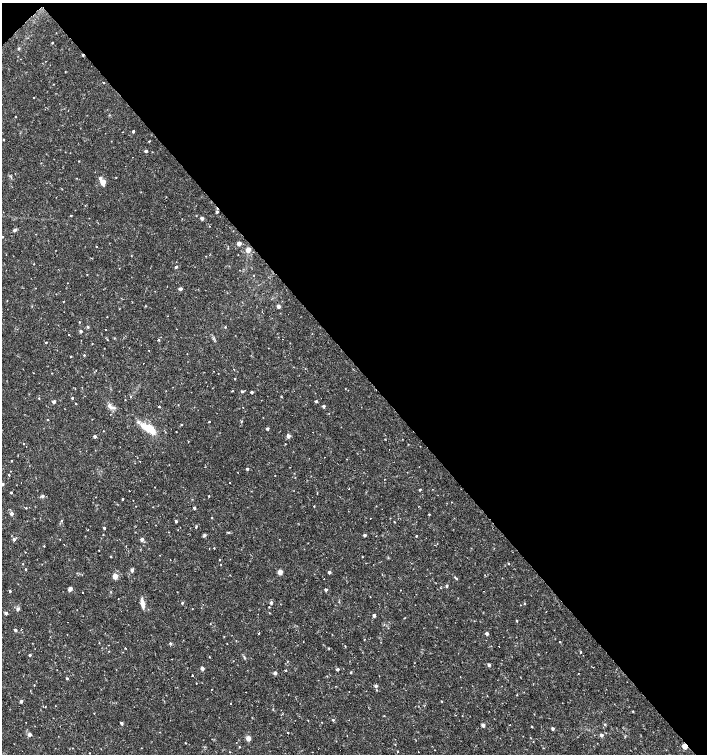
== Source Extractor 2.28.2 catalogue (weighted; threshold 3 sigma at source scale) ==
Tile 3 of 4 x 4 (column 3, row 1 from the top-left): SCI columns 3028-4436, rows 4511-6014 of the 5991 x 6017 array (HDU 1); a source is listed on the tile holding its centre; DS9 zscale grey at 2 x 2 block average (1 PNG px = mean of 2 x 2 image px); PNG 709 x 756 px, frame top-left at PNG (2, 3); no overlay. Shown black and unused: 48% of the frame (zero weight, under 2 of 3 exposures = <1% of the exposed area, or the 3 px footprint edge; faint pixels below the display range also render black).
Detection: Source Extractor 2.28.2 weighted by HDU 2 'WHT'; one run over the whole footprint, this tile lists its part. Background 0.0173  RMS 0.0019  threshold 0.00854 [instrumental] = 3 sigma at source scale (4.5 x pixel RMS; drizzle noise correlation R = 1.50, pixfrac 1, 0.0396/0.0396 arcsec/px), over >= 5 px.
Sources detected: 200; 20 cosmic-ray / hot-pixel residue — not listed; the other 180 listed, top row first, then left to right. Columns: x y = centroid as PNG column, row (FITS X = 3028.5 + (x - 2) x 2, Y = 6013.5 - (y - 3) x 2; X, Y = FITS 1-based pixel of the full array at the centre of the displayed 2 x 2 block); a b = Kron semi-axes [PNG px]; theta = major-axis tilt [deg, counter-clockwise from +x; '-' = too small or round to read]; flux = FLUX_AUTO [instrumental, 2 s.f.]
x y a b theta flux
52 43 2 2 - 0.33
19 49 3 3 - 0.47
103 83 2 2 - 0.53
133 131 2 2 - 0.86
4 139 2 2 - 0.25
149 141 2 2 - 0.48
146 151 2 2 - 1.3
79 161 2 2 - 0.23
116 177 2 2 - 0.2
77 178 2 2 - 0.16
100 178 3 3 - 1.6
103 182 3 3 - 7.8
217 212 3 2 - 0.9
71 215 2 2 - 0.32
202 218 3 2 - 1.8
14 230 4 3 - 0.93
3 237 2 2 - 0.3
239 243 3 2 - 4
96 247 2 2 - 0.44
248 250 3 3 - 6.7
34 264 2 2 - 0.21
176 267 4 2 - 0.72
119 268 2 2 - 0.14
87 274 2 2 - 0.24
254 275 2 2 - 0.18
180 289 2 2 - 2
7 300 2 2 - 0.21
63 301 2 2 - 0.26
146 306 3 2 - 0.22
278 306 3 2 - 2
107 317 2 2 - 0.17
79 322 2 2 - 0.26
88 327 3 3 - 0.72
225 327 3 2 - 0.33
106 329 2 2 - 0.46
81 331 2 2 - 1.2
69 335 2 2 - 0.9
159 340 2 2 - 1.6
46 343 2 2 - 3.7
84 355 3 3 - 0.33
71 356 2 2 - 0.34
96 370 2 2 - 0.16
218 373 2 2 - 0.16
235 378 3 2 - 0.28
345 388 2 2 - 0.16
242 391 3 3 - 0.71
252 392 2 2 - 1.3
131 396 3 2 - 0.28
281 396 2 2 - 0.25
39 398 3 2 - 0.33
72 398 2 2 - 0.59
316 401 3 2 - 0.77
53 402 2 2 - 1.8
76 404 2 2 - 0.24
159 406 2 2 - 0.63
323 406 2 2 - 1.3
112 408 11 4 -2 1.5
48 419 2 2 - 1.1
242 421 3 2 - 0.24
209 422 2 2 - 0.93
181 425 3 2 - 0.33
267 428 2 2 - 0.97
148 429 23 7 -31 7.9
103 431 2 2 - 0.17
95 436 2 2 - 1.3
288 436 3 3 - 2.3
385 439 2 2 - 0.24
285 444 2 2 - 0.19
11 461 2 2 - 0.32
247 469 2 2 - 0.82
9 475 2 2 - 0.43
230 482 2 2 - 0.51
2 484 2 2 - 1.3
349 489 3 2 - 0.17
420 490 2 2 - 0.55
11 492 2 2 - 0.56
42 496 3 3 - 1.4
209 496 2 2 - 0.36
122 499 2 2 - 0.36
314 506 2 2 - 0.28
26 508 2 2 - 0.26
194 508 2 2 - 1.2
12 514 3 2 - 2
429 514 2 2 - 0.36
212 517 2 2 - 0.23
62 521 3 2 - 0.29
176 521 2 2 - 1.2
394 522 2 2 - 0.29
196 527 3 2 - 0.61
104 528 3 2 - 0.69
103 534 2 2 - 0.21
205 535 4 2 - 0.52
365 535 2 2 - 1.4
376 536 2 2 - 0.15
416 536 2 2 - 0.42
14 539 3 2 - 1.4
142 539 2 2 - 2.4
64 544 2 2 - 0.22
44 546 2 2 - 0.31
214 548 2 2 - 0.25
99 550 2 2 - 0.16
111 556 2 2 - 0.33
362 557 2 2 - 0.23
219 560 2 2 - 0.25
23 564 2 2 - 0.19
221 564 2 2 - 0.19
509 564 2 2 - 0.3
26 569 2 2 - 0.37
132 570 3 2 - 1.5
280 572 3 2 - 6.4
329 572 2 2 - 1.4
115 576 5 4 - 3.2
456 578 3 2 - 0.3
447 586 3 2 - 1
70 589 3 2 - 4.1
326 589 2 2 - 1.2
10 591 2 2 - 0.67
483 591 2 2 - 0.52
142 603 12 4 -80 2.9
182 603 3 2 - 0.7
271 603 3 2 - 1.4
524 603 2 2 - 0.28
269 607 2 2 - 0.23
18 609 6 4 56 0.87
6 613 2 2 - 1.8
269 613 3 2 - 0.21
374 615 2 2 - 2.1
517 621 2 2 - 0.44
67 622 2 2 - 0.72
15 630 2 2 - 1.4
259 633 2 2 - 0.52
487 633 3 2 - 1.3
303 642 2 2 - 0.73
560 642 2 2 - 1.3
99 643 3 2 - 0.17
170 643 3 2 - 0.83
227 643 2 2 - 0.33
345 646 3 2 - 0.21
125 648 2 2 - 0.31
329 648 3 2 - 0.35
30 655 2 2 - 0.93
209 657 2 2 - 0.25
171 659 2 2 - 0.18
233 661 2 2 - 0.16
489 665 2 2 - 1.5
202 668 3 2 - 2.8
338 669 3 3 - 0.85
286 670 2 2 - 0.37
351 672 2 2 - 0.5
275 673 2 2 - 2.3
578 673 2 2 - 0.27
192 675 2 2 - 1.2
67 678 3 3 - 0.49
196 683 2 2 - 0.18
34 685 2 2 - 0.2
376 686 3 2 - 1.5
517 695 2 2 - 0.24
21 701 2 2 - 1.5
442 701 3 2 - 0.3
45 706 2 2 - 0.37
633 711 3 2 - 0.29
333 720 3 3 - 0.53
322 722 2 2 - 0.15
121 723 2 2 - 1.3
605 724 3 3 - 0.44
483 725 3 2 - 2.8
509 725 2 2 - 0.51
532 726 2 2 - 0.37
553 729 2 2 - 1.4
288 733 2 2 - 0.24
29 734 3 2 - 2.4
601 735 3 3 - 1.5
248 738 3 2 - 6.6
185 743 2 2 - 0.25
395 744 3 2 - 0.2
685 746 3 2 - 7.7
239 747 2 2 - 0.3
397 751 3 2 - 0.2
230 752 2 2 - 0.19
89 753 2 2 - 0.18
Overlapping masked pixels (flux is a lower limit): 1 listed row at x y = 685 746
Isophote crosses this tile's border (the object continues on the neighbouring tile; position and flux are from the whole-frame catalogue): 1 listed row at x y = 2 484
Diffuse or blended objects may show on this block-average render without a row.